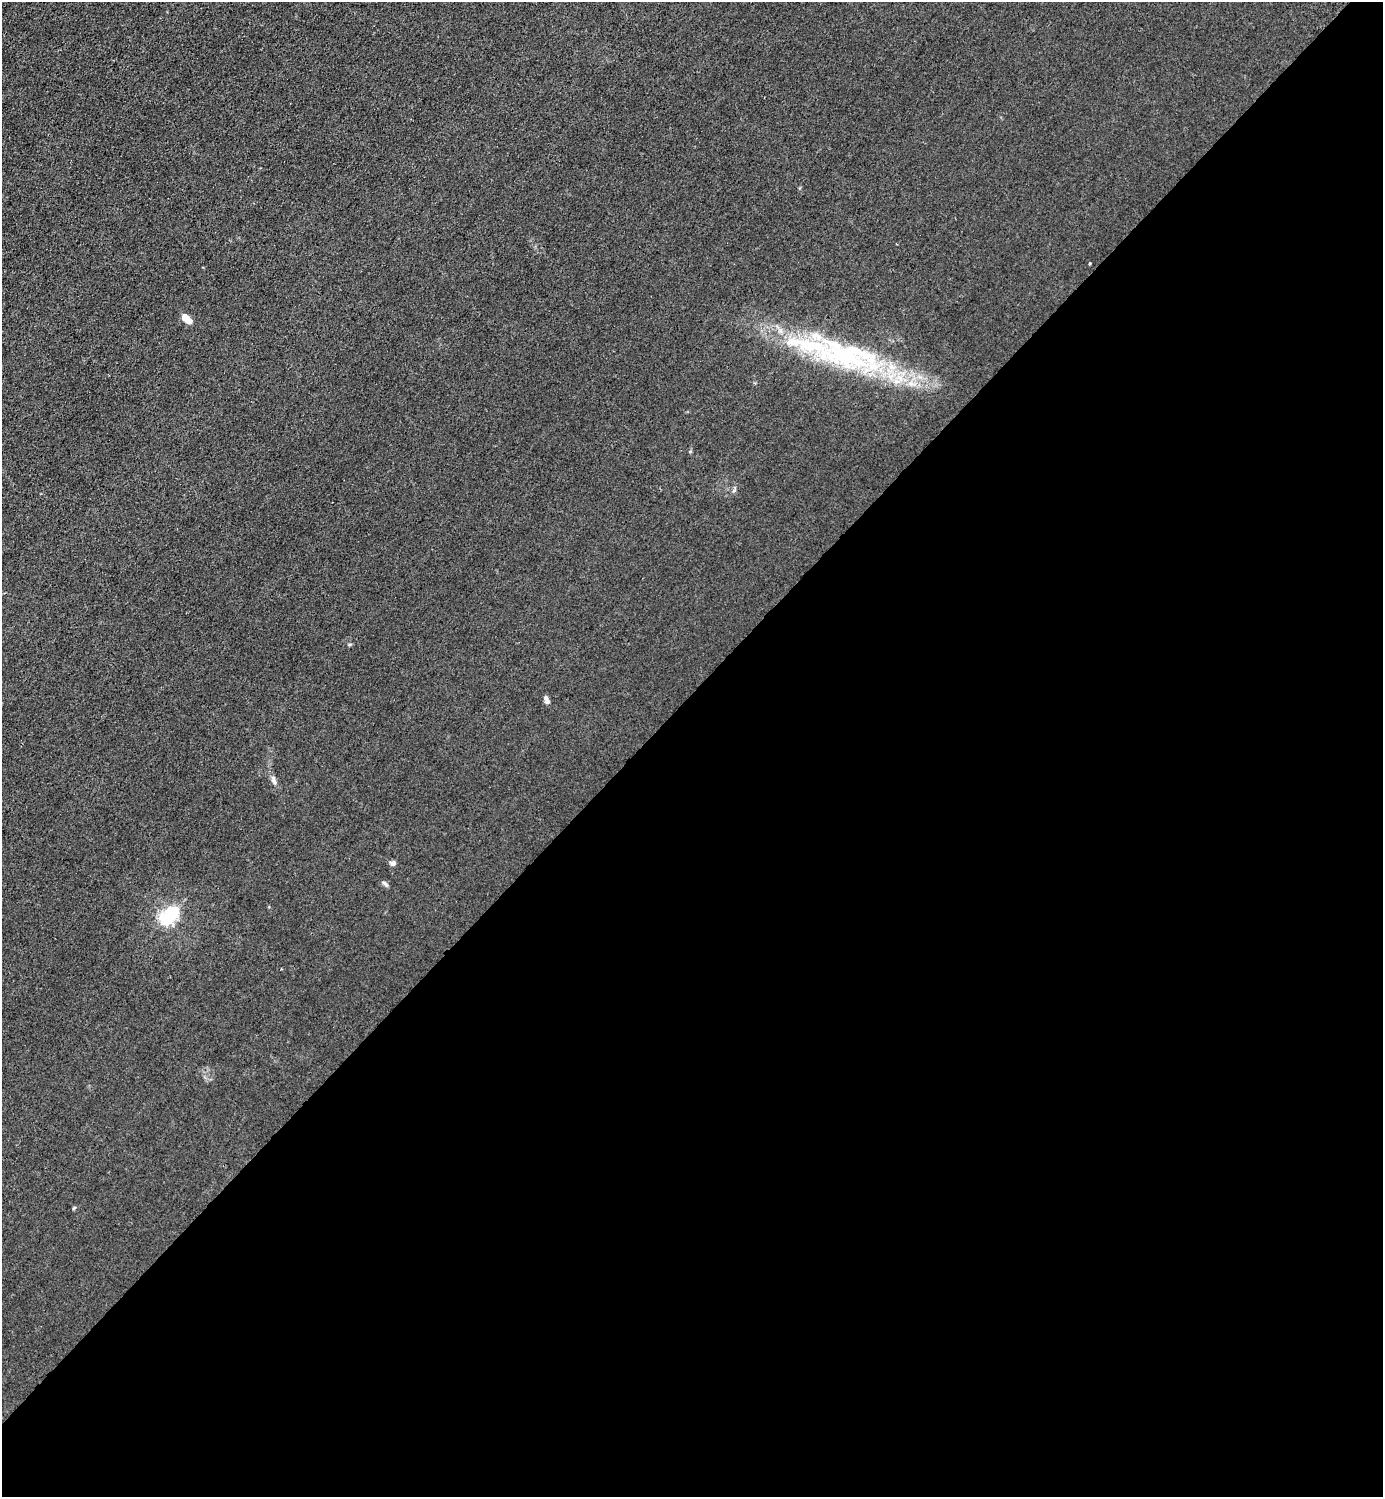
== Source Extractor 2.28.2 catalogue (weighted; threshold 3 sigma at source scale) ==
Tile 15 of 4 x 4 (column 3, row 4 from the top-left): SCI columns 3065-4445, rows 3-1497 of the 5985 x 5985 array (HDU 1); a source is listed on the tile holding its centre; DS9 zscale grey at full resolution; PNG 1385 x 1499 px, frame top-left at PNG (2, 2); no overlay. Shown black and unused: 54% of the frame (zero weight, under 3 of 4 exposures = <1% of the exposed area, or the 3 px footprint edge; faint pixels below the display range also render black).
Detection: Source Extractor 2.28.2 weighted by HDU 2 'WHT'; one run over the whole footprint, this tile lists its part. Background 0.0221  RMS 0.0062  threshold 0.0279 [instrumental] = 3 sigma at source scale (4.5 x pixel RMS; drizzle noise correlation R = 1.50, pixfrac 1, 0.05/0.05 arcsec/px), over >= 5 px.
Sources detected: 13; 2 inside a brighter object's white glare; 1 long thin detection or spike segment (spike, bleed or trail) — not listed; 1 inside a brighter listed object's ellipse — not listed separately; the other 9 listed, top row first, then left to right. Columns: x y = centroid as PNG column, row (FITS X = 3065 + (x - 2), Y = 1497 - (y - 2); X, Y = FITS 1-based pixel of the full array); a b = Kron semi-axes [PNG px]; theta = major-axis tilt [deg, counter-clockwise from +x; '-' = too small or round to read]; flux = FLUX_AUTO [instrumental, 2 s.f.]
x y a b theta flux
1090 263 3 3 - 1.4
186 319 10 5 -39 10
844 356 85 30 -18 100
546 700 10 5 -72 2.1
274 780 14 6 -73 2.5
393 863 7 6 - 1.9
385 884 11 4 -40 1.2
166 918 6 5 - 110
74 1208 6 3 71 0.62